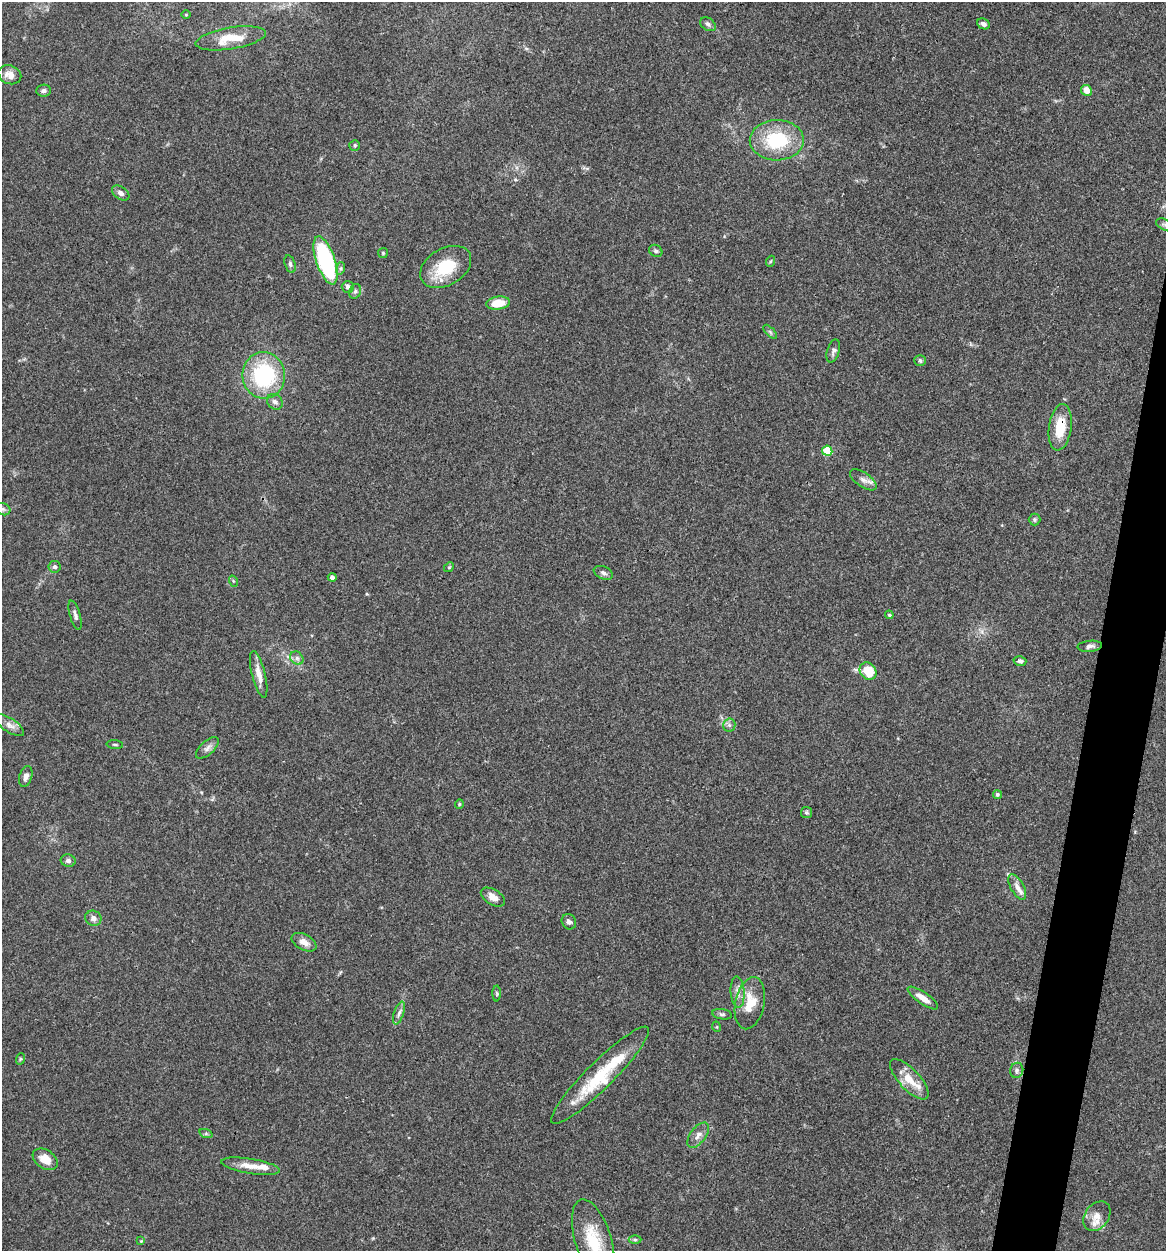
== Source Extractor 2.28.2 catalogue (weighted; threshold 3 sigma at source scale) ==
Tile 10 of 4 x 4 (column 2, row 3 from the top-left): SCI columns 1289-2452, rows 1254-2502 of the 5024 x 5001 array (HDU 1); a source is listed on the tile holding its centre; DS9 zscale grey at full resolution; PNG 1168 x 1253 px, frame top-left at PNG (2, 2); each listed source drawn as its Kron ellipse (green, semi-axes under 4 px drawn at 4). Shown black and unused: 3% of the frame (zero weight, under 3 of 4 exposures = <1% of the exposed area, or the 3 px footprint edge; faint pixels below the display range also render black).
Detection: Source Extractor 2.28.2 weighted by HDU 2 'WHT'; one run over the whole footprint, this tile lists its part. Background 0.0777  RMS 0.0062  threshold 0.0278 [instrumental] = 3 sigma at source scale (4.5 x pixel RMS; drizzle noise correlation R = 1.50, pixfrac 1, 0.05/0.05 arcsec/px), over >= 5 px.
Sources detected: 81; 5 inside a brighter listed object's ellipse — not listed separately; the other 76 listed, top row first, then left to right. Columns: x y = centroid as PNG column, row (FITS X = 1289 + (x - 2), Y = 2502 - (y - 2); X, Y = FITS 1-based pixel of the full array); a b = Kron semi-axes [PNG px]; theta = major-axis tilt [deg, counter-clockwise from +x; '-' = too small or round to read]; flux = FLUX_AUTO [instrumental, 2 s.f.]
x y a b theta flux
186 15 4 3 - 0.52
708 24 8 6 -36 1.6
984 24 6 5 - 2.1
231 38 35 10 9 15
10 75 12 9 -21 4.9
1086 90 5 5 - 6.1
44 91 7 6 - 1.8
777 140 27 20 1 35
355 145 5 5 - 1.2
121 193 10 6 -36 2.3
1165 225 10 5 -25 1.8
656 251 7 5 -32 1.4
383 253 5 5 - 0.79
325 260 25 9 -71 88
771 261 5 3 - 0.69
290 264 9 5 -75 1.4
446 267 27 18 31 24
341 268 6 4 71 1
348 287 6 6 - 2.1
355 291 7 5 68 1.6
498 303 12 6 8 12
770 332 9 3 -45 1
833 351 12 6 73 2.1
920 360 6 5 - 1.4
264 375 23 21 -83 53
275 402 9 7 -45 2.5
1060 427 23 11 82 16
827 451 5 5 - 25
863 480 15 7 -35 3.6
3 509 8 6 -21 1.7
1035 519 6 6 - 1.2
55 567 6 6 - 1.6
449 567 5 4 - 0.8
603 573 10 6 -23 2
332 577 4 4 - 2.5
233 581 5 3 - 0.73
75 615 15 5 -74 2.3
889 615 4 3 - 0.7
1090 646 12 5 5 2.2
297 658 7 6 - 1.9
1020 661 6 5 - 1.6
868 671 9 8 - 14
259 674 24 6 -76 6.1
10 725 16 7 -34 3.8
729 725 6 6 - 1.6
115 745 8 3 -5 0.87
207 748 14 6 42 2.9
26 777 11 6 74 2.8
997 794 4 4 - 1
459 804 5 4 - 0.79
806 812 5 5 - 1
68 861 7 6 - 1.9
1017 887 14 6 -61 3.7
493 897 13 7 -30 4.6
93 918 8 7 - 2.9
569 922 8 7 - 2.1
304 942 13 7 -27 4.6
738 992 15 7 -86 4.1
497 994 8 3 -89 0.85
923 998 18 6 -35 6.3
750 1003 26 14 78 15
399 1013 12 5 72 2.2
722 1014 10 5 -9 1.5
717 1027 5 3 - 0.56
20 1059 6 3 71 0.73
1017 1070 7 6 - 1.8
600 1075 67 13 45 35
909 1079 26 10 -47 11
206 1134 7 4 -19 0.93
698 1135 15 7 53 3.9
45 1159 14 9 -34 8
251 1166 30 7 -9 7.8
1097 1216 16 12 51 5.5
593 1240 42 18 -73 25
635 1240 6 4 -1 0.95
141 1241 4 4 - 0.7
Overlapping masked pixels (flux is a lower limit): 1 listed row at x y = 1060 427
Isophote crosses this tile's border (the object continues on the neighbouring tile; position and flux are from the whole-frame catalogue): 3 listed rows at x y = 1165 225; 3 509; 593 1240